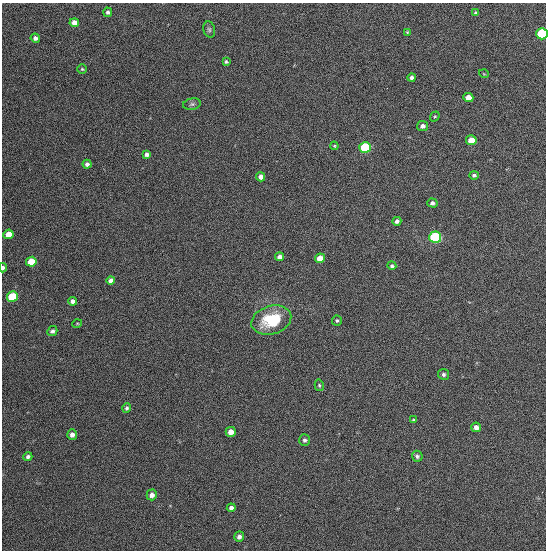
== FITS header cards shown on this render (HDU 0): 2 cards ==
NAXIS1  =                  544
NAXIS2  =                  548

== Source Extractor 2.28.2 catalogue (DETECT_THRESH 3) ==
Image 544 x 548 px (HDU 0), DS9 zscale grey, 1 PNG px = 1 image px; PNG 548 x 552 px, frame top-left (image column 1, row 548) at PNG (2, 3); each listed source drawn as its Kron ellipse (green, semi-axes under 4 px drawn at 4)
Background 1350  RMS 63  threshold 189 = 3 sigma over >= 5 px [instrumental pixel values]
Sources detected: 51; all 51 listed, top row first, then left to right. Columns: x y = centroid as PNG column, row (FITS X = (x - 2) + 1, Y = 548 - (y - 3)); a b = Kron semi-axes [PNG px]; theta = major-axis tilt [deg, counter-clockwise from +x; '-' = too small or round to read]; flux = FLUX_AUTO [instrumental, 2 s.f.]
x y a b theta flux
108 12 5 4 - 9300
476 13 4 3 - 5900
74 23 4 4 - 31000
209 29 8 6 -74 9800
407 32 3 3 - 3900
542 34 6 5 - 270000
35 38 4 4 - 15000
226 62 3 3 - 6200
82 69 4 4 - 5300
484 74 5 3 - 3100
412 78 4 4 - 13000
468 98 5 4 - 34000
192 104 9 5 9 10000
435 116 5 4 - 4600
423 126 5 5 - 16000
471 140 5 5 - 54000
334 146 4 3 - 4200
365 147 5 5 - 320000
147 154 4 4 - 14000
87 164 4 4 - 13000
474 175 5 4 - 8900
260 177 4 4 - 24000
432 203 5 4 - 12000
397 221 5 4 - 12000
8 234 5 4 - 57000
435 237 6 5 - 530000
280 257 4 4 - 22000
320 258 5 4 - 50000
31 262 5 5 - 110000
392 266 4 3 - 7100
3 268 4 3 - 13000
111 280 4 4 - 19000
12 296 5 5 - 220000
73 301 4 4 - 18000
271 320 20 14 17 190000
337 321 5 5 - 6800
77 324 5 3 - 3700
52 331 5 4 - 13000
444 374 5 5 - 8600
319 385 6 4 -75 5900
127 408 5 4 - 8300
414 420 4 3 - 5200
476 427 5 4 - 18000
231 432 5 5 - 35000
72 435 5 5 - 19000
304 440 6 5 - 9400
417 456 5 5 - 9900
28 457 4 4 - 11000
152 495 5 5 - 20000
231 508 4 4 - 14000
239 537 5 4 - 14000
At the frame edge (FLAGS 8, measured only in part): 2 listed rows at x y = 542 34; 3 268